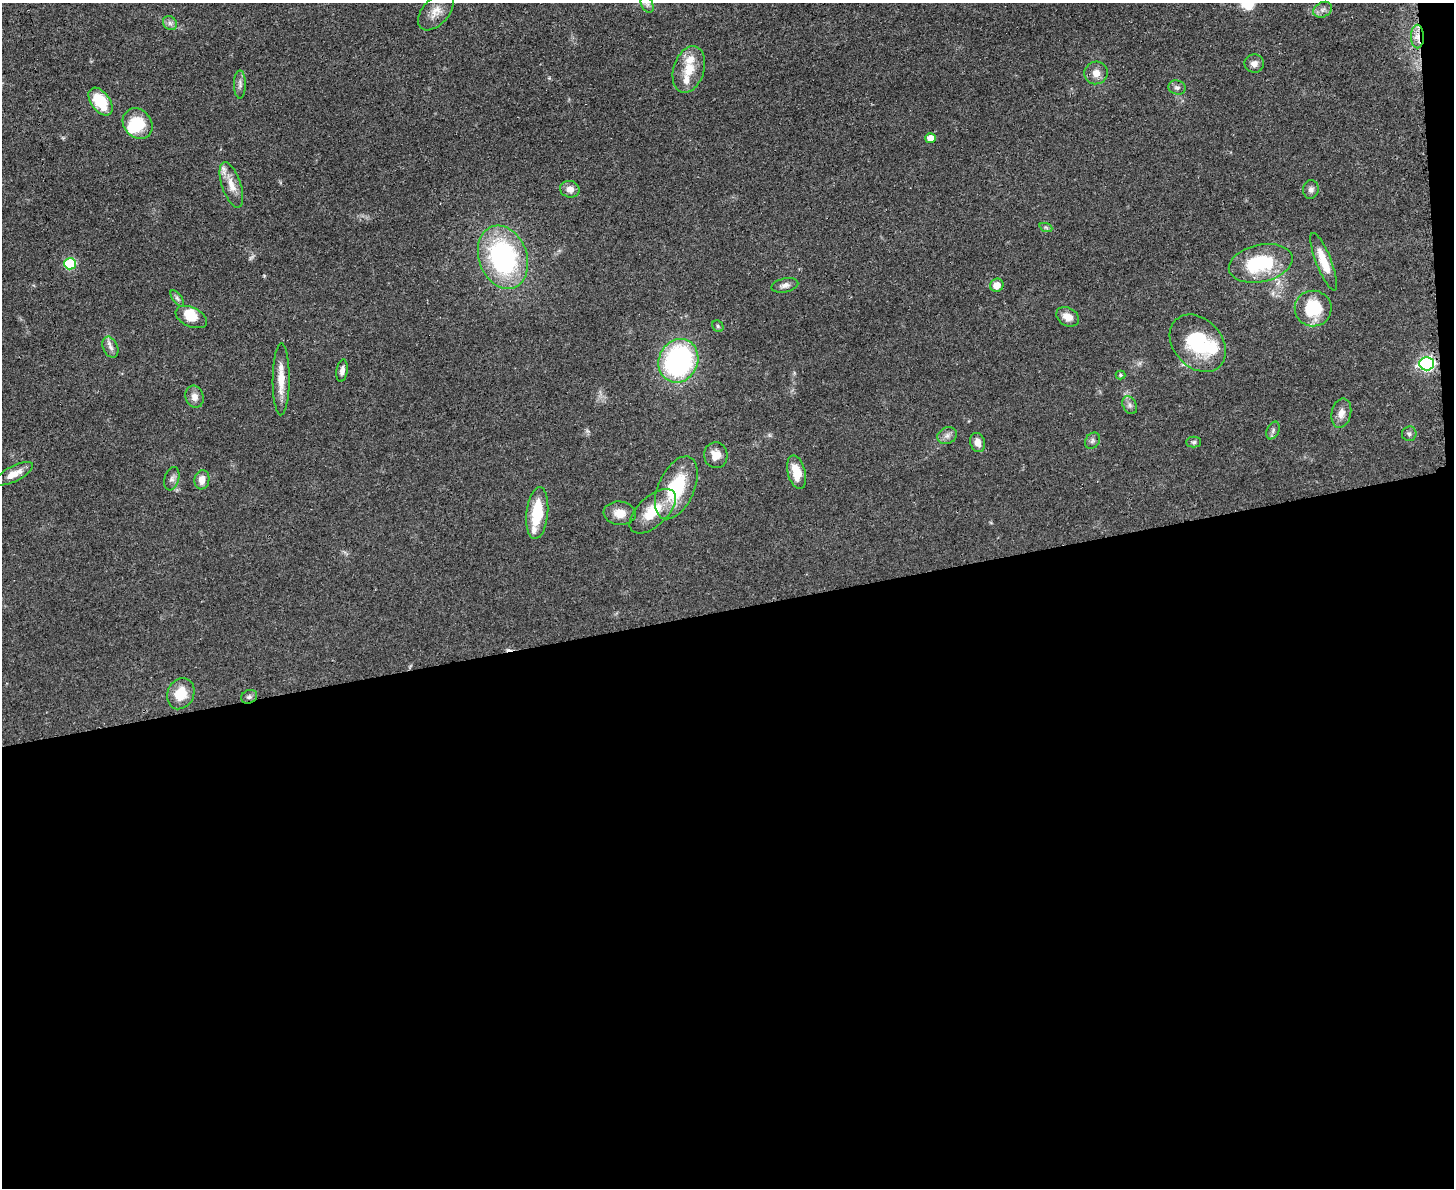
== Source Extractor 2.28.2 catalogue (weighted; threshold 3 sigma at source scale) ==
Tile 12 of 3 x 4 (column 3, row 4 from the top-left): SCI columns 3045-4496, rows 13-1198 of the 4749 x 4767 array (HDU 1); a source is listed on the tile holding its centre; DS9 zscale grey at full resolution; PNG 1456 x 1190 px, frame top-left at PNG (2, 3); each listed source drawn as its Kron ellipse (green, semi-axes under 4 px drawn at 4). Shown black and unused: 49% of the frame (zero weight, under 3 of 4 exposures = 2% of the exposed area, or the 3 px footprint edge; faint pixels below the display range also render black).
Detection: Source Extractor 2.28.2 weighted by HDU 2 'WHT'; one run over the whole footprint, this tile lists its part. Background 0.0461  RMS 0.0053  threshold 0.0236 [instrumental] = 3 sigma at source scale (4.5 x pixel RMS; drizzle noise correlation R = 1.50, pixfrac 1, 0.05/0.05 arcsec/px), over >= 5 px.
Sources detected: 64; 1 too faint to see at this stretch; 2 inside a brighter object's white glare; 1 cosmic-ray / hot-pixel residue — neither listed nor drawn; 5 inside a brighter listed object's ellipse — not listed separately; the other 55 listed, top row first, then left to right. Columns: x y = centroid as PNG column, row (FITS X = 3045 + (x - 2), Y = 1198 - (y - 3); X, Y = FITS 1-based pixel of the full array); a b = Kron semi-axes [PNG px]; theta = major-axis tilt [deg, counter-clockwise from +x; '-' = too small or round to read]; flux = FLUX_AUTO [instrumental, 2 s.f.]
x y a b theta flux
647 4 9 6 -65 1.8
1323 10 10 7 27 2.3
436 12 22 13 48 6.4
170 23 8 6 -45 1.7
1417 37 12 6 -90 4.1
1254 64 10 9 - 2.8
689 69 24 15 72 11
1096 73 12 11 - 4.3
240 84 14 6 90 2.3
1177 88 8 7 - 1.7
101 102 16 9 -54 18
138 124 16 13 -51 16
931 138 5 5 - 8.1
231 185 24 9 -71 6.6
570 189 10 8 -14 3.9
1311 189 9 8 - 2
1046 228 7 4 -20 0.86
503 257 32 24 -70 87
1324 262 31 7 -69 10
1261 263 32 18 12 34
70 264 6 5 - 42
785 285 13 7 12 2.4
997 285 7 6 - 5.6
177 298 9 4 -54 1.3
1313 309 18 18 - 25
191 317 16 9 -25 8.7
1068 317 12 9 -29 5.2
718 326 6 5 - 0.86
1198 343 32 24 -47 34
110 347 11 7 -67 2.5
678 361 22 19 65 95
1427 364 7 6 - 140
342 371 11 5 81 2.4
1120 375 5 4 - 0.63
281 379 36 8 89 9.2
195 397 11 9 -74 3.4
1130 405 9 6 -62 1.8
1341 413 15 9 78 4.1
1273 430 9 6 65 1.7
1409 434 7 7 - 1.5
947 436 10 8 25 2.5
1092 441 9 6 56 1.5
978 442 10 7 -73 4.1
1194 442 7 5 1 1.1
716 455 13 12 - 5.6
796 472 17 9 -75 9.6
14 474 21 7 27 6.1
172 479 12 7 73 2.1
202 480 10 7 80 4.7
676 488 33 18 66 31
653 511 28 15 43 16
537 513 26 10 84 20
620 513 16 11 -5 6.8
181 694 16 13 64 11
249 697 8 6 24 1.5
Overlapping masked pixels (flux is a lower limit): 2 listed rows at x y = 1417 37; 1427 364